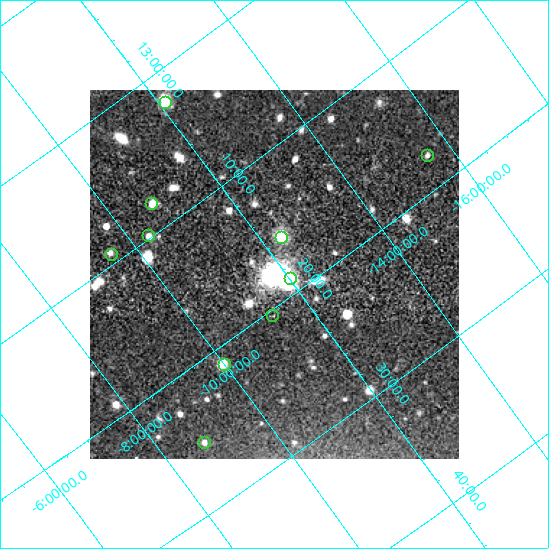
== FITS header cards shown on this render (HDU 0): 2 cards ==
NAXIS1  =                  369
NAXIS2  =                  369

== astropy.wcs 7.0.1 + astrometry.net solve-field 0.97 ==
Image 369 x 369 px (HDU 0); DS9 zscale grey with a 90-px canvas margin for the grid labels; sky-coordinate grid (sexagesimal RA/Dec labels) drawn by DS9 from the SOLVED WCS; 10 Tycho-2 reference stars matched to detected sources circled (green)
Header WCS: none
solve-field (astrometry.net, Tycho-2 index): SOLVED blind (the file carries no WCS)
Solved WCS: RA---TAN-SIP/DEC--TAN-SIP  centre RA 13:17:52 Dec -11:49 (199.47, -11.82 deg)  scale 68.6 arcsec/px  FOV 422.0' x 422.1'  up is -127 deg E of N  parity normal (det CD < 0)
(file carries no celestial WCS; the grid is the blind solution)
Tycho-2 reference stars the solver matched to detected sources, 10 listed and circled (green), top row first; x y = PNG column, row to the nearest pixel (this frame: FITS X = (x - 90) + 1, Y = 369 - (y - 90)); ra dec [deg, ICRS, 3 dp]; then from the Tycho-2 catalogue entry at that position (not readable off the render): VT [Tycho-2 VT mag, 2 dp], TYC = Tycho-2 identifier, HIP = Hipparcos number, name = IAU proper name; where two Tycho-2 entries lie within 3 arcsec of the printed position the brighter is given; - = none
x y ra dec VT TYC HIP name
165 102 195.554 -12.109 7.45 5539-4-1 63610 -
427 155 199.382 -15.548 6.80 6113-1141-1 64843 -
151 203 196.974 -10.740 5.28 5540-1439-1 64078 -
148 235 197.439 -10.329 6.12 5540-1438-1 64224 -
281 237 198.975 -12.350 7.42 5540-882-1 64718 -
111 254 197.309 -9.538 6.42 5537-1390-1 64181 -
290 278 199.708 -12.015 7.58 5547-907-1 64953 -
272 315 200.083 -11.304 6.84 5547-178-1 65074 -
224 364 200.301 -9.999 7.31 5544-885-1 65163 -
204 442 201.312 -8.786 8.06 5544-172-1 65480 -